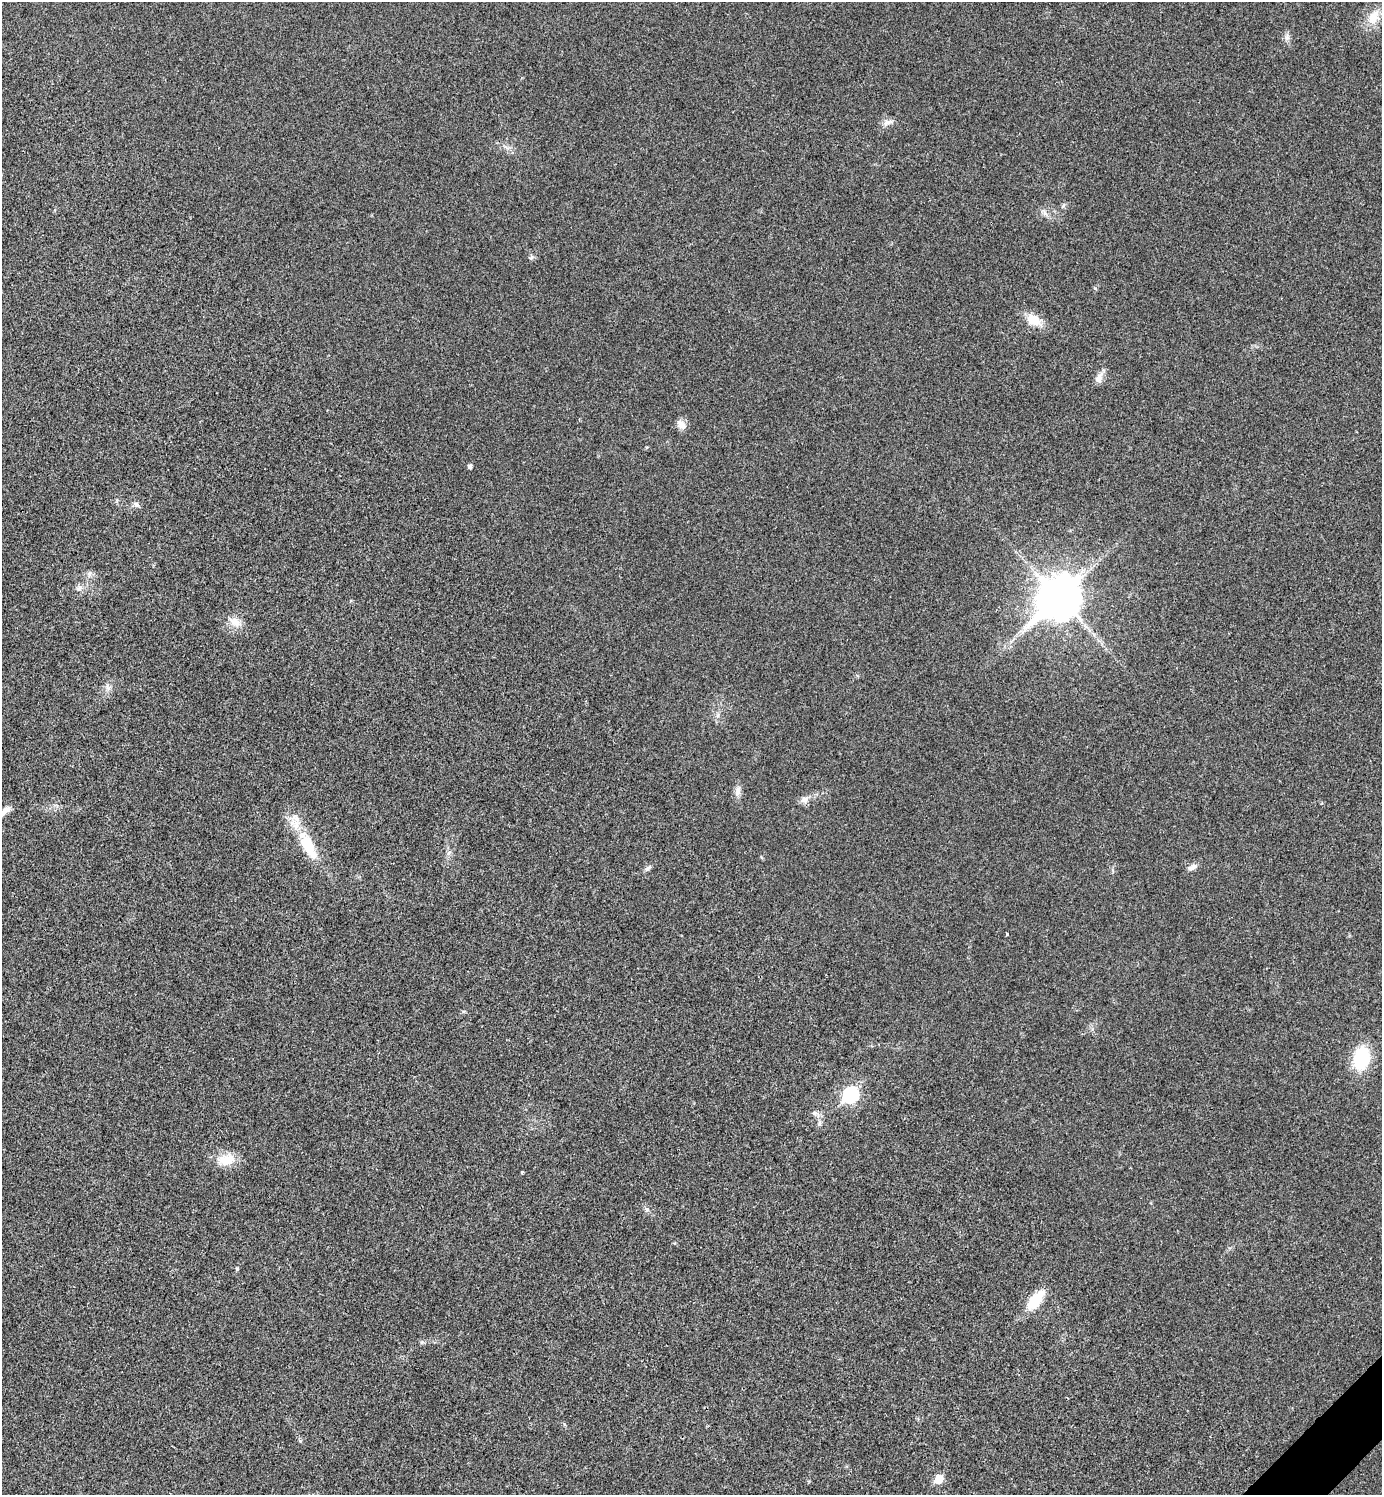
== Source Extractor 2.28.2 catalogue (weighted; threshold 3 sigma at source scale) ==
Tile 6 of 4 x 4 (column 2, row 2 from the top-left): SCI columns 1682-3061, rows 2990-4482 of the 5980 x 5981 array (HDU 1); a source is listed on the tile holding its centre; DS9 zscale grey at full resolution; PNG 1384 x 1497 px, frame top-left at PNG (2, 2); no overlay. Shown black and unused: <1% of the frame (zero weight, under 3 of 4 exposures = <1% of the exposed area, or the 3 px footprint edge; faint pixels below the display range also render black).
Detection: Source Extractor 2.28.2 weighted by HDU 2 'WHT'; one run over the whole footprint, this tile lists its part. Background 0.0281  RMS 0.0053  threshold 0.0241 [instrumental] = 3 sigma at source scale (4.5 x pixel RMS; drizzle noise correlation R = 1.50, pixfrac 1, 0.05/0.05 arcsec/px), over >= 5 px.
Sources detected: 33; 1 inside a brighter listed object's ellipse — not listed separately; the other 32 listed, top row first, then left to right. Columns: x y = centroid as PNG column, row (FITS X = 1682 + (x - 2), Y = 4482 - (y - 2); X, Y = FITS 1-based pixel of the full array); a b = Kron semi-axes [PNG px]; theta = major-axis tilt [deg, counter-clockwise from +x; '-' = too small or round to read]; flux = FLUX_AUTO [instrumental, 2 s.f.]
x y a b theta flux
1373 17 23 13 68 8.2
887 122 11 8 21 2.7
1063 205 7 5 59 0.96
531 258 7 6 - 1.1
1034 320 13 10 -31 9.9
1099 378 15 9 72 3.7
681 424 14 9 -45 3.4
470 466 5 4 - 1.6
136 504 9 7 -23 1.8
89 574 7 6 - 1.6
79 588 10 8 36 2.5
1059 598 16 13 46 1500
235 622 19 11 -28 5.7
108 688 7 5 -44 1.6
738 792 14 7 78 2.8
805 799 13 8 33 3
5 810 25 7 37 4
308 846 44 16 -63 20
449 853 8 3 45 1
1192 867 13 7 25 2.5
648 868 11 5 41 1.5
1007 934 3 3 - 0.69
1361 1058 19 13 78 34
851 1095 8 7 - 89
815 1113 9 6 -1 1.7
819 1123 9 4 90 1.4
226 1160 25 15 7 10
237 1269 5 3 - 0.79
1035 1300 29 13 50 13
422 1342 6 5 - 0.86
300 1441 5 5 - 0.68
939 1479 6 6 - 12
Isophote crosses this tile's border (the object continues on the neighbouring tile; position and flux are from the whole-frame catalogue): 1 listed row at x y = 5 810
Unlisted compact peaks at least as high as the median listed source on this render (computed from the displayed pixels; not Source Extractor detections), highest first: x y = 647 1209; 1095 288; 1287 38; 1045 213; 522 1172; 564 1424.